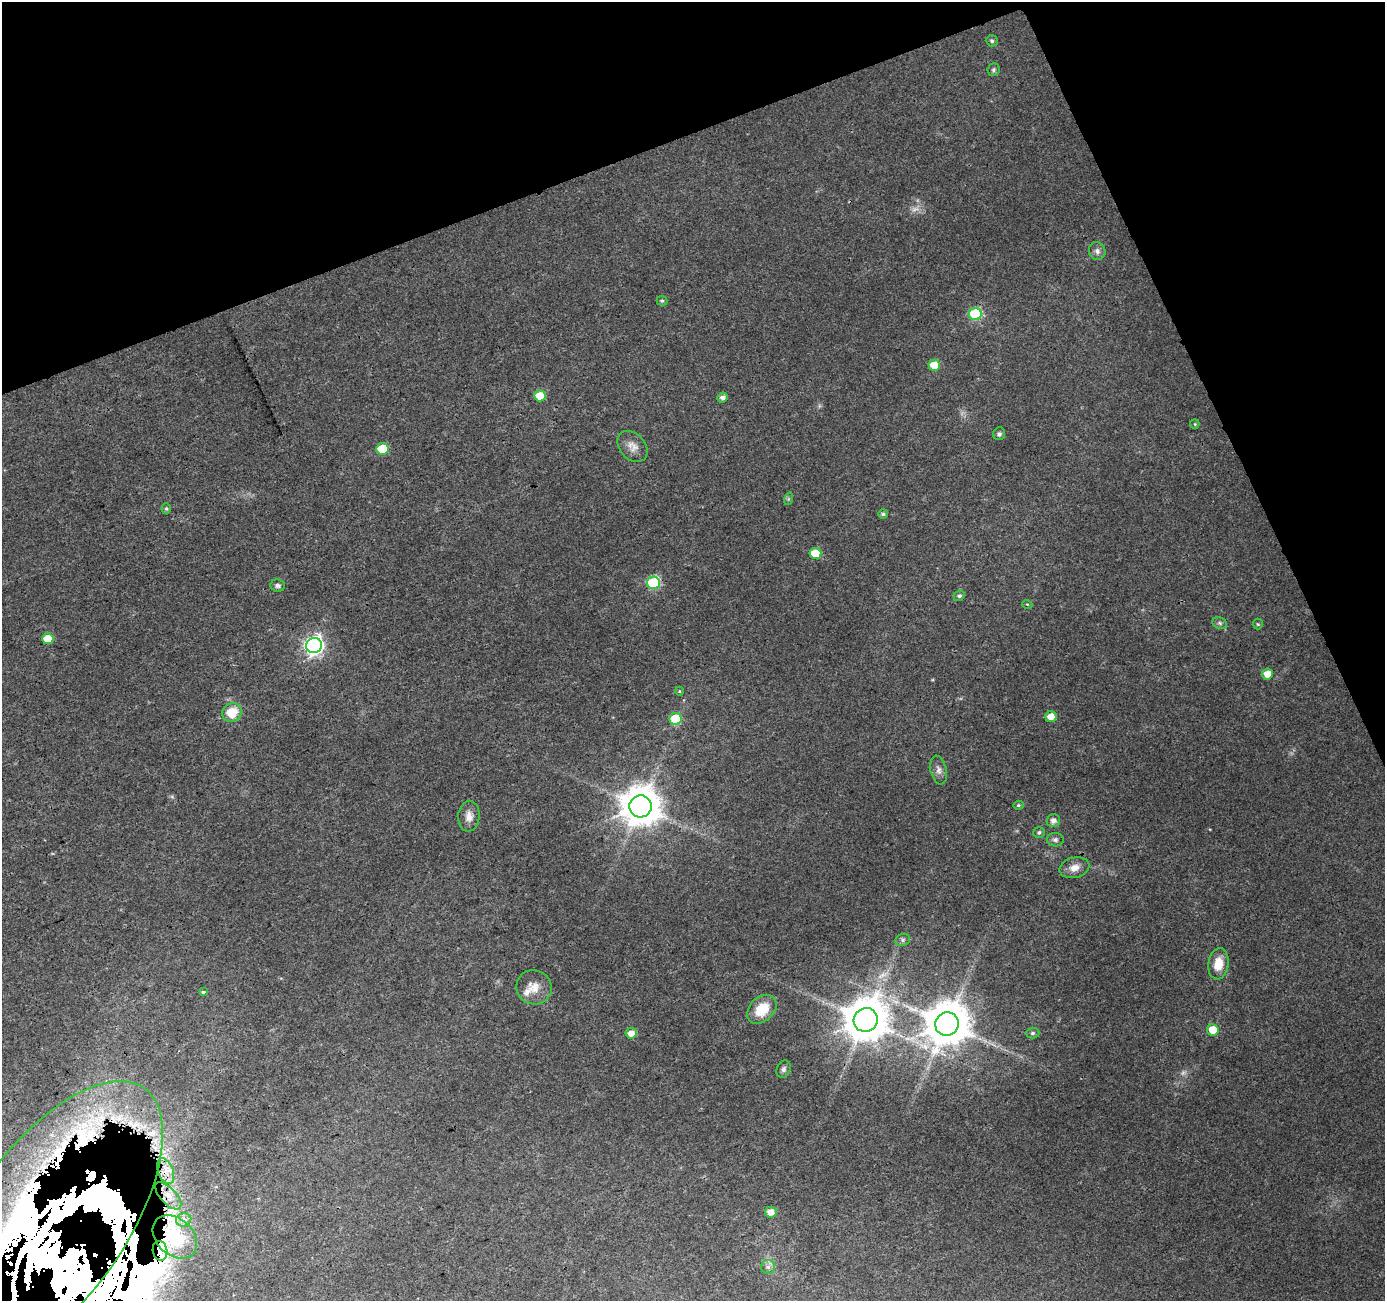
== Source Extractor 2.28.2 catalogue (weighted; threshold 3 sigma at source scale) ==
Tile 3 of 4 x 4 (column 3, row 1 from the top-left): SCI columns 2821-4203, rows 4005-5303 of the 5646 x 5464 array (HDU 1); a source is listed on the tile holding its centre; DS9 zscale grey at full resolution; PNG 1387 x 1303 px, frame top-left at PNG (2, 2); each listed source drawn as its Kron ellipse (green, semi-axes under 4 px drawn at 4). Shown black and unused: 20% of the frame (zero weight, under 3 of 4 exposures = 5% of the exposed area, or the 3 px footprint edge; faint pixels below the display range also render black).
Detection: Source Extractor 2.28.2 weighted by HDU 2 'WHT'; one run over the whole footprint, this tile lists its part. Background 0.0235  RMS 0.0037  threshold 0.0166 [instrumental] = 3 sigma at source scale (4.5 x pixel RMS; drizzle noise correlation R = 1.50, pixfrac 1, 0.0396/0.0396 arcsec/px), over >= 5 px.
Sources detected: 70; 2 too faint to see at this stretch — neither listed nor drawn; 12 inside a brighter listed object's ellipse — not listed separately; the other 56 listed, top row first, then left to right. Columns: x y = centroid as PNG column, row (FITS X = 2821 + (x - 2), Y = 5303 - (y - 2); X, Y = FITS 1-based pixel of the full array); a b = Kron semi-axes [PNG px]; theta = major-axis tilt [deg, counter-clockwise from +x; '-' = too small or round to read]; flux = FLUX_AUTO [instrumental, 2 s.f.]
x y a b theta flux
992 41 6 5 - 0.72
993 70 6 6 - 0.76
1097 251 9 8 - 1.5
662 301 5 5 - 0.51
975 314 6 6 - 32
934 365 6 5 - 8.9
540 396 6 5 - 8.2
723 397 5 5 - 1.4
1195 424 5 4 - 0.42
999 434 6 6 - 0.85
633 446 17 12 -48 3.4
382 449 6 6 - 12
788 499 6 4 72 0.49
166 508 5 4 - 0.6
883 514 5 5 - 0.79
815 553 6 5 - 11
653 583 6 6 - 36
278 585 7 6 - 0.92
959 596 6 5 - 0.85
1027 604 5 3 - 0.34
1220 623 7 5 -23 0.78
1258 624 5 5 - 0.49
48 639 5 5 - 7
314 645 8 7 - 140
1267 674 5 5 - 3.5
679 691 4 3 - 0.31
232 713 10 9 - 8
1051 717 6 5 - 3.6
675 719 6 6 - 13
939 770 14 8 -78 2
1018 805 5 4 - 0.53
641 806 11 11 - 1000
469 816 15 10 85 2.9
1053 820 6 6 - 1.7
1039 832 5 5 - 0.74
1055 840 8 6 -4 1
1074 868 15 10 14 3.4
903 940 7 6 - 1
1218 964 15 10 81 6.1
534 987 18 17 - 5.1
203 992 3 3 - 0.72
762 1009 16 12 43 9.8
866 1020 12 11 - 1300
947 1024 12 11 - 1500
1213 1030 6 5 - 8.1
631 1033 6 5 - 3.4
1033 1033 7 5 2 0.75
783 1069 9 6 68 1.2
166 1171 13 7 -68 3.9
168 1196 17 8 -47 3.4
771 1212 6 5 - 3
184 1220 7 6 - 1.3
48 1224 166 77 55 3500
175 1237 25 18 -42 9.9
160 1251 10 7 -78 1.8
768 1267 7 7 - 1.3
Overlapping masked pixels (flux is a lower limit): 4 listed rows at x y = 168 1196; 48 1224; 175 1237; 160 1251
Isophote crosses this tile's border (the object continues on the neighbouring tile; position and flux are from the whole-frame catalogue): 1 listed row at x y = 48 1224